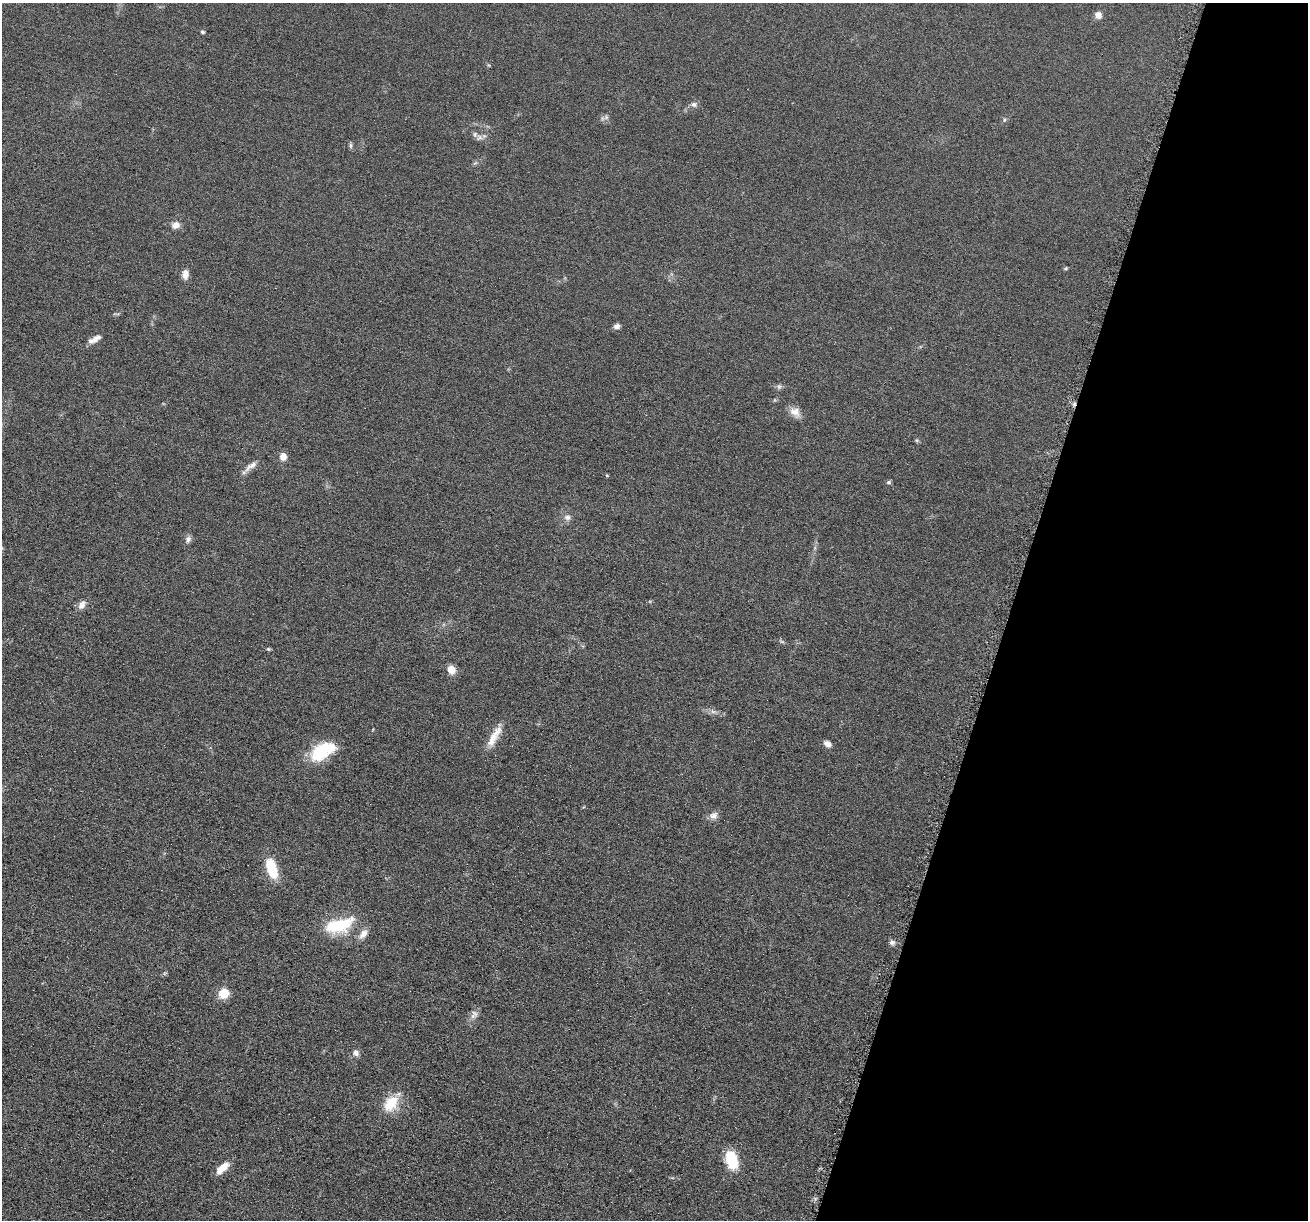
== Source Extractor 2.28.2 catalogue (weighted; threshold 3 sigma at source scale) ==
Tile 8 of 4 x 4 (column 4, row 2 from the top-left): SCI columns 3935-5240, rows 2574-3791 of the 5255 x 5272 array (HDU 1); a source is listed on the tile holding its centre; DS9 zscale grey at full resolution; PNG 1310 x 1222 px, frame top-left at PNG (2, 3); no overlay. Shown black and unused: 23% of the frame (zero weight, under 4 of 8 exposures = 1% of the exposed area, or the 3 px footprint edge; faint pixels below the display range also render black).
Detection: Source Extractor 2.28.2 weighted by HDU 2 'WHT'; one run over the whole footprint, this tile lists its part. Background 0.0528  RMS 0.0086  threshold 0.035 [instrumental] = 3 sigma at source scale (4.09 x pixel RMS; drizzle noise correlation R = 1.36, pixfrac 0.8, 0.05/0.05 arcsec/px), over >= 5 px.
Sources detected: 36; all 36 listed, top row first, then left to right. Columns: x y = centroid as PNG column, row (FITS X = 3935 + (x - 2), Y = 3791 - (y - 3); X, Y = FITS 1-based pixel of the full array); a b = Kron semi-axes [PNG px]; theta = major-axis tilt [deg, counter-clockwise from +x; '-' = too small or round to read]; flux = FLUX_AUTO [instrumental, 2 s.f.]
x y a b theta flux
1098 15 9 8 - 4.1
202 32 4 4 - 1.3
694 104 8 7 - 2.4
1004 120 6 4 72 0.95
479 137 9 7 46 2.8
351 145 8 4 -82 1.3
176 225 9 7 14 4.9
185 274 11 7 84 4.9
617 326 8 6 20 2.8
96 338 15 7 28 5.2
779 387 6 6 - 1.7
795 412 15 11 -18 6.5
916 440 6 4 -90 1
283 457 7 7 - 5.9
251 466 20 6 35 4.7
888 482 6 5 - 1.3
568 517 8 7 - 2.8
188 539 9 6 70 2.6
82 605 12 8 61 4.5
268 649 5 5 - 0.94
451 669 9 7 -61 7.9
713 712 7 4 -19 1.9
494 736 32 9 61 11
827 744 9 6 -32 4.1
322 751 31 16 31 32
714 815 13 8 26 3.9
272 869 24 11 -72 22
339 925 38 16 16 34
363 934 14 8 48 5.4
892 942 6 6 - 2.3
224 993 10 9 - 14
474 1014 13 9 60 4
355 1053 8 7 - 3.1
391 1103 22 15 54 17
731 1160 22 13 -75 21
222 1168 16 7 43 10